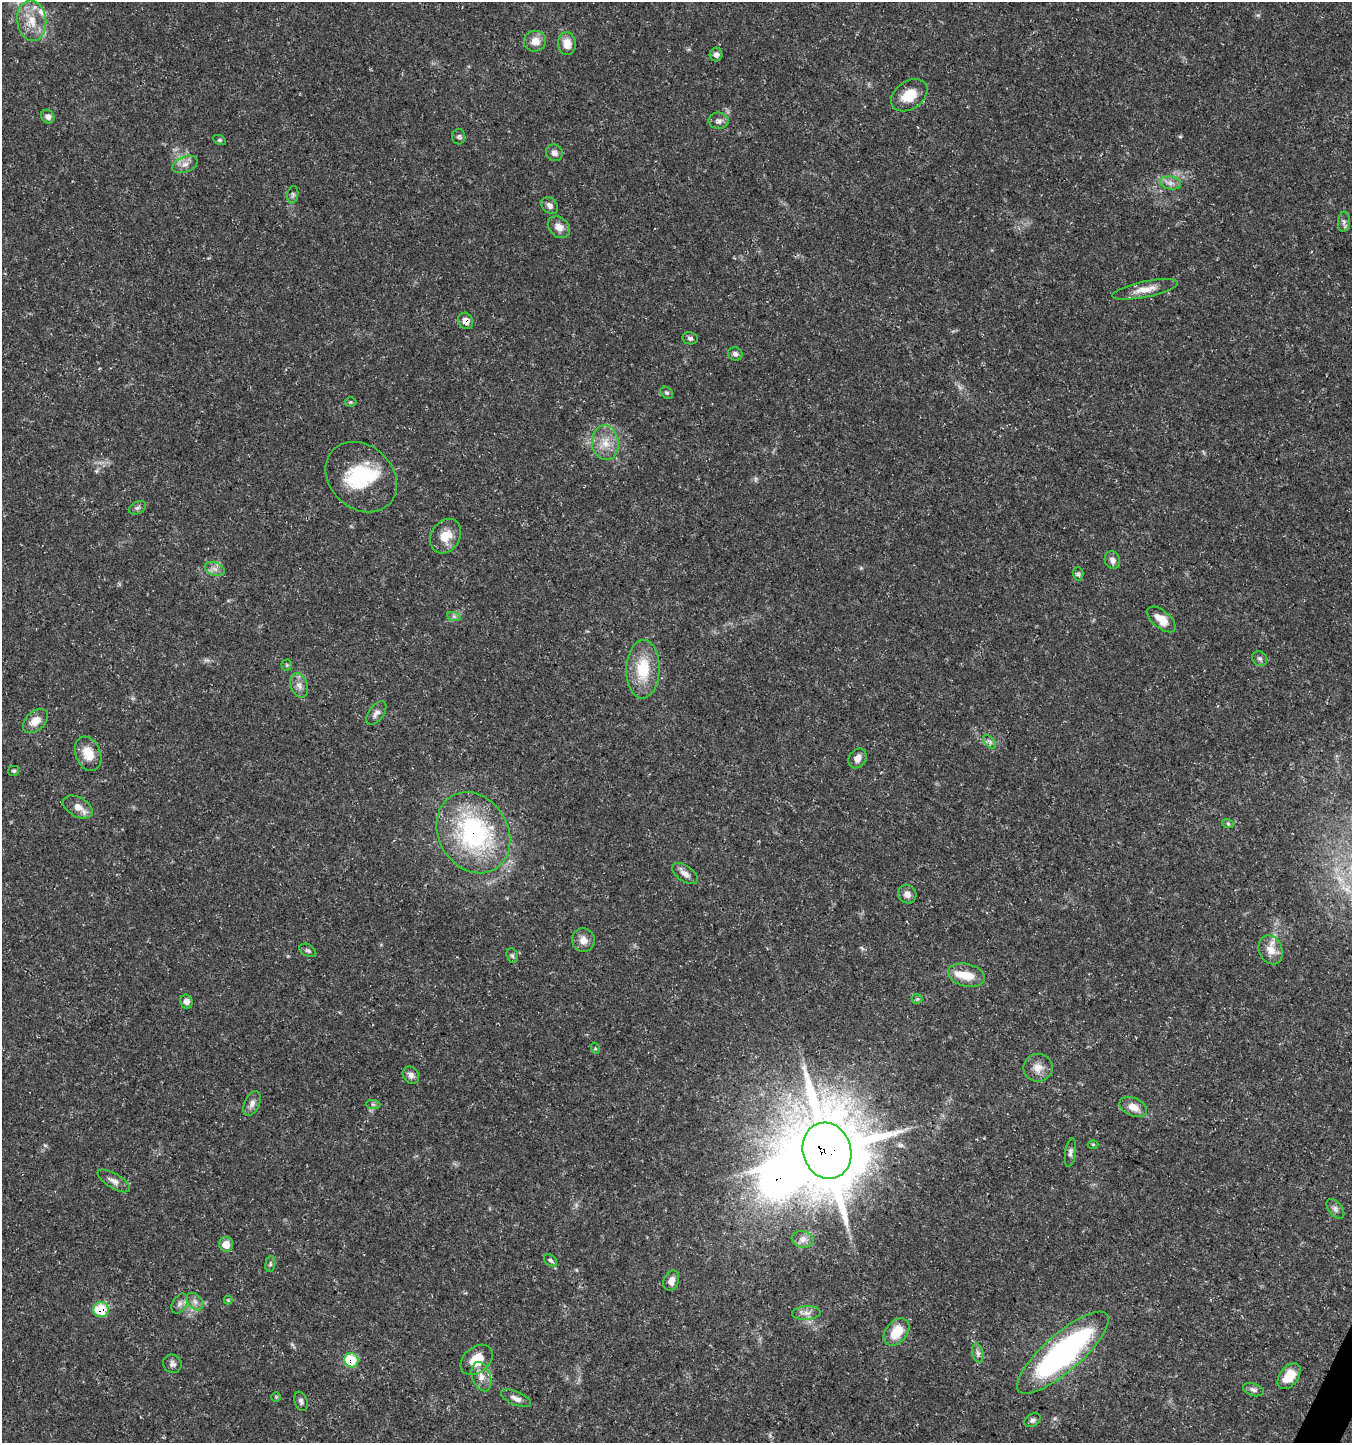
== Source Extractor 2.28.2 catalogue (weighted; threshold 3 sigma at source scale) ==
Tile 6 of 4 x 4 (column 2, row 2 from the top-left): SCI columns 1616-2965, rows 2882-4322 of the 5865 x 5771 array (HDU 1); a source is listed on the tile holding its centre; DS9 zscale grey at full resolution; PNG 1354 x 1445 px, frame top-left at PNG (2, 2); each listed source drawn as its Kron ellipse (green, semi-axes under 4 px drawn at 4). Shown black and unused: <1% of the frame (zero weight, under 3 of 5 exposures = <1% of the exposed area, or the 3 px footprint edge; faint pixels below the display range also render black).
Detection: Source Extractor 2.28.2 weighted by HDU 2 'WHT'; one run over the whole footprint, this tile lists its part. Background 0.0388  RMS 0.0025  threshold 0.0112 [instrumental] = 3 sigma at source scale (4.5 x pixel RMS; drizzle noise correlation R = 1.50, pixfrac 1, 0.0396/0.0396 arcsec/px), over >= 5 px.
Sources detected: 93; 1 too faint to see at this stretch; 4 inside a brighter object's white glare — neither listed nor drawn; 1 inside a brighter listed object's ellipse — not listed separately; the other 87 listed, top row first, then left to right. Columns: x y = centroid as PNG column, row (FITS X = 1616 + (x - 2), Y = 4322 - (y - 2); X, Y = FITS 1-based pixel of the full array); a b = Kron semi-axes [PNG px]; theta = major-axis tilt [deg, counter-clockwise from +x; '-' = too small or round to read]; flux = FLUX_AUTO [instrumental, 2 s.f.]
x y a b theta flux
32 21 20 14 -84 5.4
535 41 11 10 - 2.5
567 44 11 9 -84 2.9
716 55 7 6 - 0.98
909 95 20 14 35 5.8
48 117 7 6 - 1.2
719 121 10 8 -8 1.1
458 136 8 6 87 0.59
219 140 7 4 -26 0.44
554 153 8 8 - 1.2
185 164 13 8 21 1.6
1171 183 10 6 -10 1.2
293 195 9 5 81 0.54
550 206 9 7 -46 1.1
1344 222 10 6 86 0.86
559 227 12 9 -43 2
1145 289 33 8 11 3.3
466 321 8 7 - 2.1
690 338 8 6 -10 0.62
735 354 7 6 - 0.78
667 393 7 5 -43 0.48
350 402 6 5 - 0.38
605 443 17 13 -83 4
361 477 39 31 -43 12
137 508 9 6 31 0.66
446 536 18 14 59 4.3
1112 560 9 7 -64 1.2
215 569 10 6 -19 1.2
1078 574 6 5 - 0.55
454 617 7 4 -20 0.53
1161 619 17 8 -40 3.8
1260 659 8 7 - 0.71
287 665 5 5 - 0.33
643 669 29 16 88 9.8
299 685 13 8 -70 1.6
376 713 14 7 54 1.3
35 721 14 9 41 2.9
989 742 8 5 -45 0.7
88 754 18 12 -68 4.4
858 758 10 8 54 1.8
14 771 5 5 - 0.39
78 807 16 9 -29 2.3
1228 824 6 3 -20 0.34
473 833 42 34 -59 38
685 874 15 7 -35 1.6
907 894 9 8 - 1.6
583 940 12 11 - 2
308 950 9 6 -29 0.54
1271 950 15 11 -65 3.2
512 955 7 5 -73 0.54
966 975 19 11 -14 4.4
917 999 5 5 - 0.37
186 1001 7 6 - 1.6
595 1048 6 4 -72 0.32
1038 1068 14 14 - 2.5
411 1075 9 7 -50 1.2
252 1103 13 7 66 1.3
373 1104 7 4 -1 0.52
1133 1107 14 9 -24 2.6
1093 1144 5 3 - 0.24
827 1151 28 24 -73 1700
1071 1152 14 5 82 0.91
114 1181 18 7 -31 1.6
1335 1209 11 6 -51 0.96
803 1239 11 8 -10 1.4
226 1244 7 7 - 2.7
550 1260 7 5 -39 0.59
270 1264 8 5 83 0.51
671 1281 10 7 68 1.7
228 1300 4 4 - 0.26
195 1301 10 6 -51 1.1
180 1304 11 7 59 1.1
101 1310 8 7 - 8.5
806 1313 14 6 3 1.4
896 1332 15 10 50 5.8
978 1353 10 5 -77 0.91
1063 1353 59 18 41 61
351 1360 7 7 - 9.5
477 1360 18 13 40 5.4
172 1364 9 9 - 0.94
1289 1376 15 9 52 5.1
481 1377 15 9 -72 2.3
1253 1390 10 6 -17 0.82
276 1397 5 5 - 0.27
516 1398 16 6 -23 1.5
301 1401 10 6 -72 0.78
1032 1420 9 6 28 0.74
Overlapping masked pixels (flux is a lower limit): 5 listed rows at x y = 466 321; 473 833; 827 1151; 101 1310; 351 1360